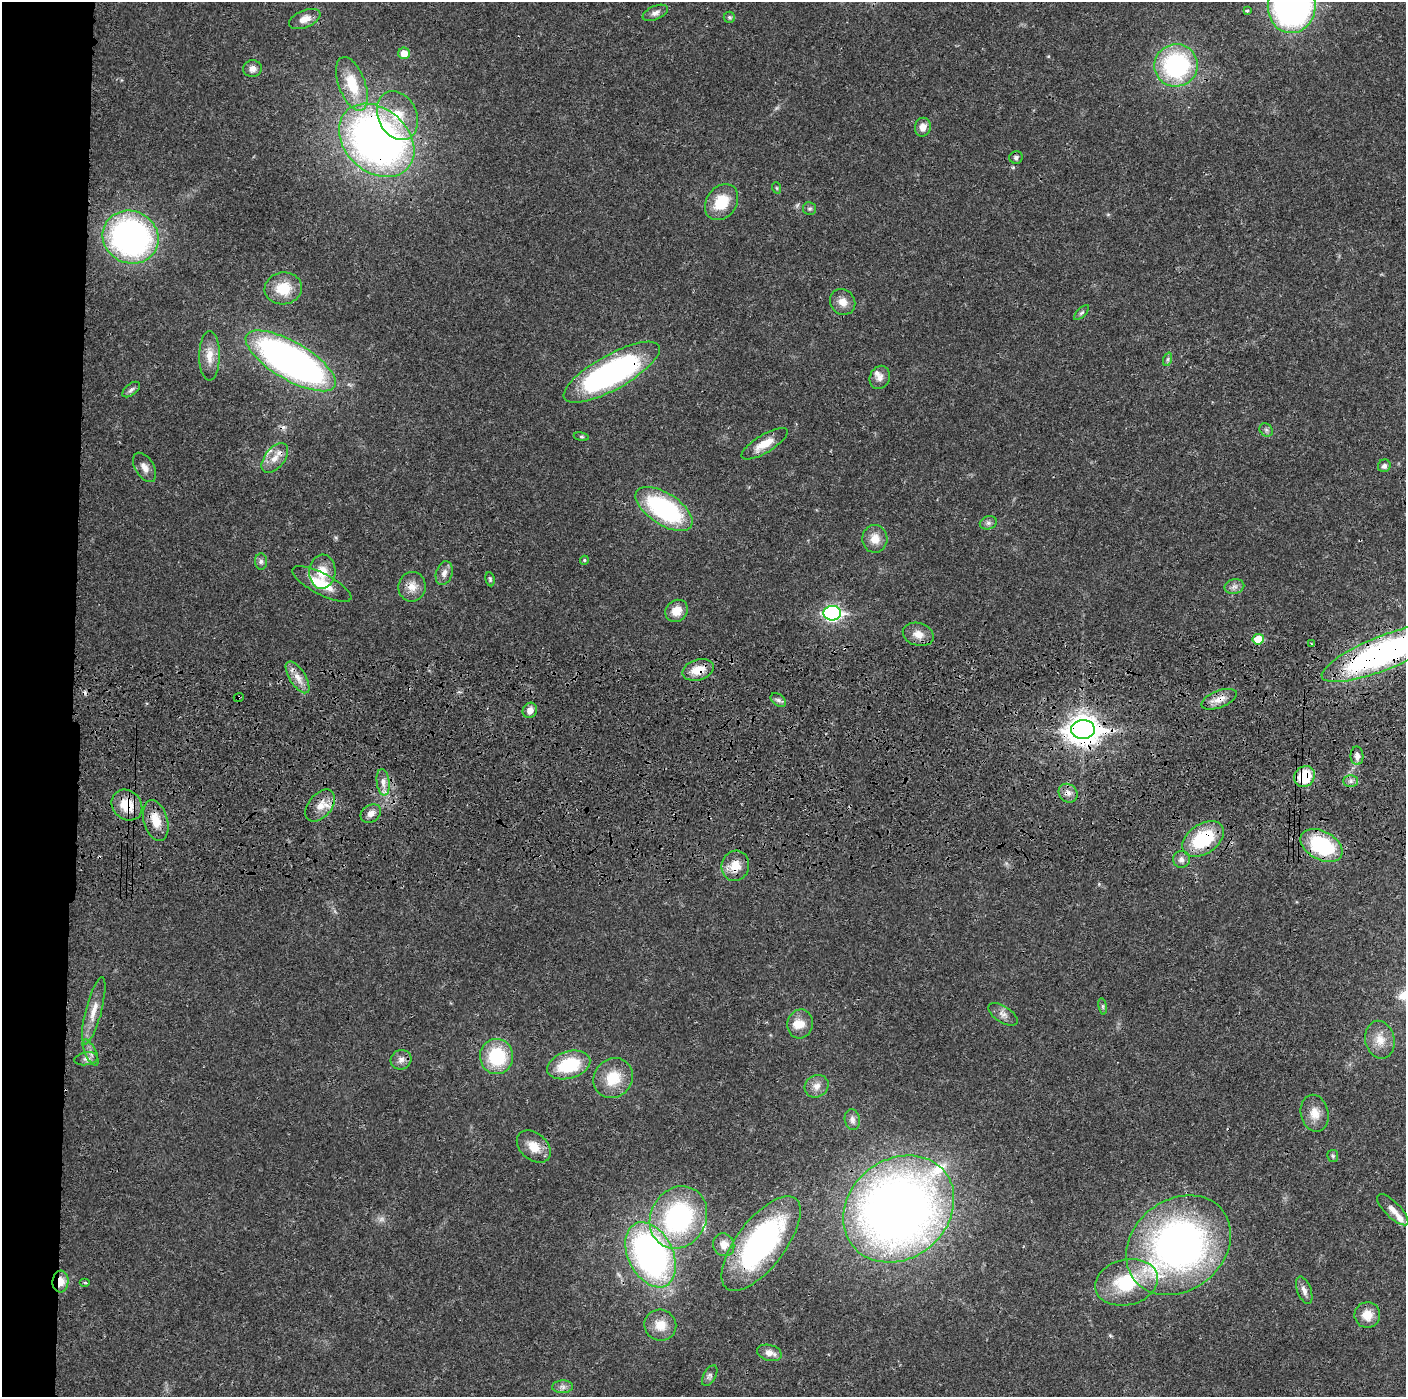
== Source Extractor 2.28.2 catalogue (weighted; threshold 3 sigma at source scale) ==
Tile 4 of 3 x 3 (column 1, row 2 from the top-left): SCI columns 14-1417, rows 1513-2907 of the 4236 x 4418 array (HDU 1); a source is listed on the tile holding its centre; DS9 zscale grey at full resolution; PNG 1408 x 1399 px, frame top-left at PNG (2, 2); each listed source drawn as its Kron ellipse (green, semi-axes under 4 px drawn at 4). Shown black and unused: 6% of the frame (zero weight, under 3 of 4 exposures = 6% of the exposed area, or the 3 px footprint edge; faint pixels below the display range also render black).
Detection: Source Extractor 2.28.2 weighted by HDU 2 'WHT'; one run over the whole footprint, this tile lists its part. Background 0.0183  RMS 0.0022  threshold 0.00972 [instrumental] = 3 sigma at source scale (4.5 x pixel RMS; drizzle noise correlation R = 1.50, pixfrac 1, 0.05/0.05 arcsec/px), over >= 5 px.
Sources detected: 111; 1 too faint to see at this stretch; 2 cosmic-ray / hot-pixel residue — neither listed nor drawn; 7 inside a brighter listed object's ellipse — not listed separately; the other 101 listed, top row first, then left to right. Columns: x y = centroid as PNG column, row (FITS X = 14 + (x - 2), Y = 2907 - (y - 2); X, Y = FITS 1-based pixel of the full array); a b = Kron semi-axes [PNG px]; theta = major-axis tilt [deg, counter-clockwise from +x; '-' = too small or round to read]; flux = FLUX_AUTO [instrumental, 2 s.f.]
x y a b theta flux
1292 6 27 24 85 84
1247 11 4 3 - 0.39
655 13 13 6 24 1
729 17 6 5 - 0.39
305 19 17 8 22 1.9
404 53 6 5 - 2.6
1176 65 22 21 - 29
252 69 9 8 - 1.2
352 84 28 13 -70 7.4
397 116 25 19 -65 6.7
923 127 9 8 - 1.6
377 140 42 31 -42 120
1016 157 7 6 - 0.6
777 188 6 3 -71 0.22
722 202 19 15 53 6.3
810 209 6 6 - 0.47
130 237 28 26 -27 63
283 288 19 16 8 5.8
843 302 13 12 - 2.1
1081 313 10 4 44 0.42
210 356 25 10 90 3.1
1168 359 7 4 71 0.41
291 361 51 19 -30 110
612 372 54 17 29 61
880 377 12 10 66 1.3
131 390 10 5 38 0.7
1266 430 7 6 - 0.52
581 437 8 4 -9 0.29
765 444 26 9 31 3.7
275 458 17 10 53 2.5
1384 466 6 6 - 0.69
145 467 16 9 -58 1.6
664 509 32 15 -33 30
988 523 9 6 14 0.66
875 539 14 12 -89 2.7
584 560 4 4 - 0.28
261 561 8 6 88 0.6
322 572 17 13 86 3.9
444 573 12 8 74 1.3
490 579 7 4 -80 0.35
322 584 33 10 -27 5.8
412 587 15 13 80 2.5
1234 587 10 7 13 0.99
677 611 12 10 42 3
832 613 8 7 - 53
918 634 16 11 -16 2.3
1258 639 5 5 - 5.4
1312 644 4 3 - 0.22
1383 653 66 17 22 72
698 670 16 10 17 3.9
297 677 18 8 -58 2.2
239 697 5 3 - 0.23
1219 699 19 8 21 2.4
778 700 8 5 -36 0.63
530 710 8 7 - 1.5
1083 729 12 9 0 290
1357 756 9 6 -89 1.3
1304 776 11 9 48 8.6
1351 781 7 6 - 0.71
383 782 13 6 -83 1.4
1068 793 10 8 -41 1.3
127 805 16 14 -47 5.7
320 805 18 11 50 3.1
371 813 11 8 32 1.3
156 820 21 12 -75 3.9
1203 839 23 14 34 14
1321 845 22 14 -28 18
1181 859 8 8 - 1.1
735 866 15 13 73 3.4
1103 1006 8 4 -82 0.38
94 1011 34 8 75 3.1
1003 1014 17 8 -33 1.3
800 1024 14 12 77 2.8
1380 1040 19 14 -76 3.2
91 1052 14 5 -65 1.1
497 1056 17 16 - 13
86 1059 12 6 10 0.94
401 1060 10 9 - 1.2
569 1065 22 13 16 11
613 1078 21 19 48 6.3
817 1086 12 11 - 1.7
1315 1113 19 14 -77 3
852 1120 10 7 -80 0.91
534 1147 19 13 -41 3.3
1333 1156 6 5 - 0.38
899 1209 59 49 39 200
1393 1210 20 7 -45 1.9
678 1217 32 27 61 33
761 1243 57 24 52 49
724 1245 11 10 - 2.3
1178 1245 56 45 39 98
651 1255 35 22 -63 74
61 1282 11 8 85 2.6
1126 1282 32 22 14 13
85 1283 5 3 - 0.23
1304 1290 14 7 -70 1.2
1367 1315 13 12 - 2.9
660 1325 16 15 - 3.3
769 1353 12 8 -14 1.8
710 1376 11 6 61 0.67
562 1387 10 6 2 0.88
Overlapping masked pixels (flux is a lower limit): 16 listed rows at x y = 377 140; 612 372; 322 584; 1383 653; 698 670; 239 697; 1219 699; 1083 729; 1304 776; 1068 793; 127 805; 1203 839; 735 866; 761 1243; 1178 1245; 61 1282
Isophote crosses this tile's border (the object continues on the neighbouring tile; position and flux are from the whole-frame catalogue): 2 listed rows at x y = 1292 6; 1383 653